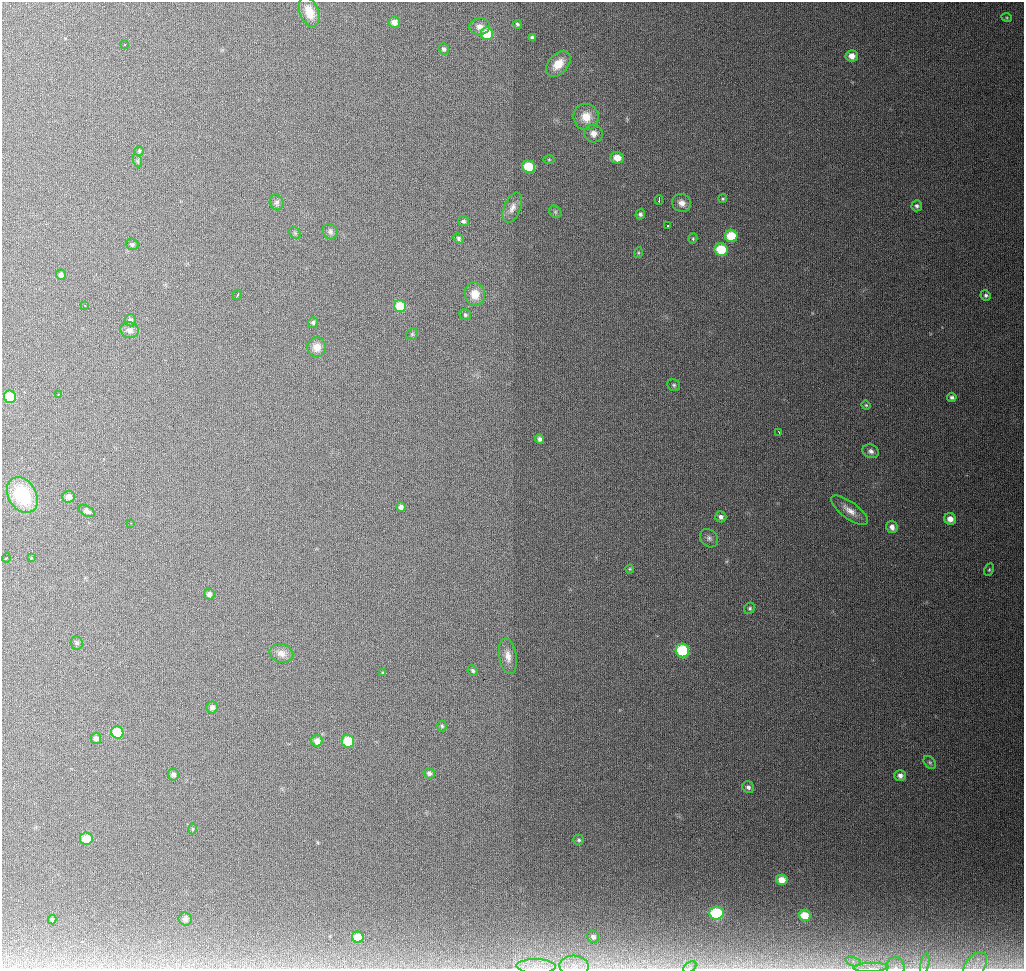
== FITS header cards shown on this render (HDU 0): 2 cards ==
NAXIS1  =                 1022
NAXIS2  =                  967

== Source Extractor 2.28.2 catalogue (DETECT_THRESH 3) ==
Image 1022 x 967 px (HDU 0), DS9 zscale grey, 1 PNG px = 1 image px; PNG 1026 x 971 px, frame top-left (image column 1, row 967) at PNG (2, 2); each listed source drawn as its Kron ellipse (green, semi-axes under 4 px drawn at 4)
Background 1260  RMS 12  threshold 35.7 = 3 sigma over >= 5 px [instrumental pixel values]
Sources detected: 107; all 107 listed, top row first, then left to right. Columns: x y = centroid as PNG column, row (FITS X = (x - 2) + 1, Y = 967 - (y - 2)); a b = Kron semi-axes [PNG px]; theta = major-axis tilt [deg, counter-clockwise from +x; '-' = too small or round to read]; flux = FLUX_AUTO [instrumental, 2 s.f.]
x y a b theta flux
309 12 16 9 -70 13000
1007 18 5 3 - 830
394 22 6 5 - 5900
517 24 4 4 - 1300
480 26 10 8 2 4700
487 34 6 6 - 30000
532 37 4 3 - 1600
125 44 3 3 - 1500
444 49 6 5 - 1900
852 56 6 6 - 6500
558 64 15 9 47 13000
586 117 13 12 - 14000
593 134 9 8 - 5500
139 151 5 5 - 1100
617 158 6 6 - 9500
549 160 6 4 0 820
138 161 6 4 -71 1200
529 167 6 6 - 27000
723 199 4 4 - 1100
659 200 5 2 - 3000
277 202 8 7 - 2500
682 203 10 8 -31 5600
917 206 5 5 - 1900
512 208 16 8 68 5700
555 212 7 5 -47 1700
640 214 5 5 - 1900
463 221 5 5 - 1900
668 226 3 2 - 1100
330 232 8 7 - 2400
295 233 6 5 - 1200
731 236 6 6 - 26000
458 238 5 4 - 1600
693 239 5 4 - 990
132 244 6 6 - 1700
721 249 6 6 - 31000
638 253 5 3 - 970
61 275 5 4 - 2700
475 294 11 10 - 11000
237 295 5 2 - 1700
986 295 5 5 - 1600
85 305 3 2 - 850
400 306 6 6 - 27000
465 315 6 5 - 1400
131 320 6 5 - 2200
313 323 5 5 - 1700
130 330 9 8 - 3600
412 334 6 5 - 1100
317 347 10 9 - 8000
674 385 6 5 - 1400
58 394 3 2 - 990
10 397 6 6 - 33000
952 397 5 4 - 1800
866 405 4 4 - 920
779 432 3 2 - 1100
540 439 5 4 - 2600
871 451 8 6 -24 3000
22 495 19 14 -59 53000
68 497 6 6 - 4400
401 507 5 4 - 2800
849 510 22 8 -36 8000
87 511 8 5 -26 3200
721 517 5 5 - 3100
950 519 6 5 - 6900
131 523 3 2 - 1000
892 527 6 5 - 4600
709 538 10 8 -45 3000
6 558 4 3 - 2100
31 558 4 3 - 4500
630 569 4 4 - 790
989 570 6 4 62 1200
209 594 5 5 - 3300
750 608 6 5 - 1400
77 643 7 5 -83 1500
682 651 7 6 - 57000
281 653 12 9 -14 5300
508 656 18 8 -81 7700
473 671 5 4 - 1600
383 673 4 4 - 780
212 707 6 5 - 3400
442 726 5 4 - 1400
117 732 6 6 - 28000
96 738 6 5 - 3200
317 741 6 6 - 5700
348 741 6 6 - 29000
930 762 7 5 -49 1600
429 773 5 5 - 2300
173 774 6 5 - 2500
900 776 6 5 - 3400
748 787 6 5 - 2400
193 829 5 3 - 810
86 838 6 6 - 12000
579 840 5 5 - 1500
782 880 6 5 - 8500
716 913 7 6 - 50000
805 915 6 5 - 15000
185 919 7 6 - 2500
52 920 4 3 - 1200
358 937 6 5 - 14000
593 937 6 5 - 2100
853 961 7 4 -19 2600
925 964 11 3 79 2200
536 966 19 7 -1 8900
574 966 15 10 -3 8200
975 966 15 9 53 7500
690 967 7 5 33 2100
871 967 18 4 2 4900
895 967 10 9 - 4700
At the frame edge (FLAGS 8, measured only in part): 6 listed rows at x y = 536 966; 574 966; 975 966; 690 967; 871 967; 895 967